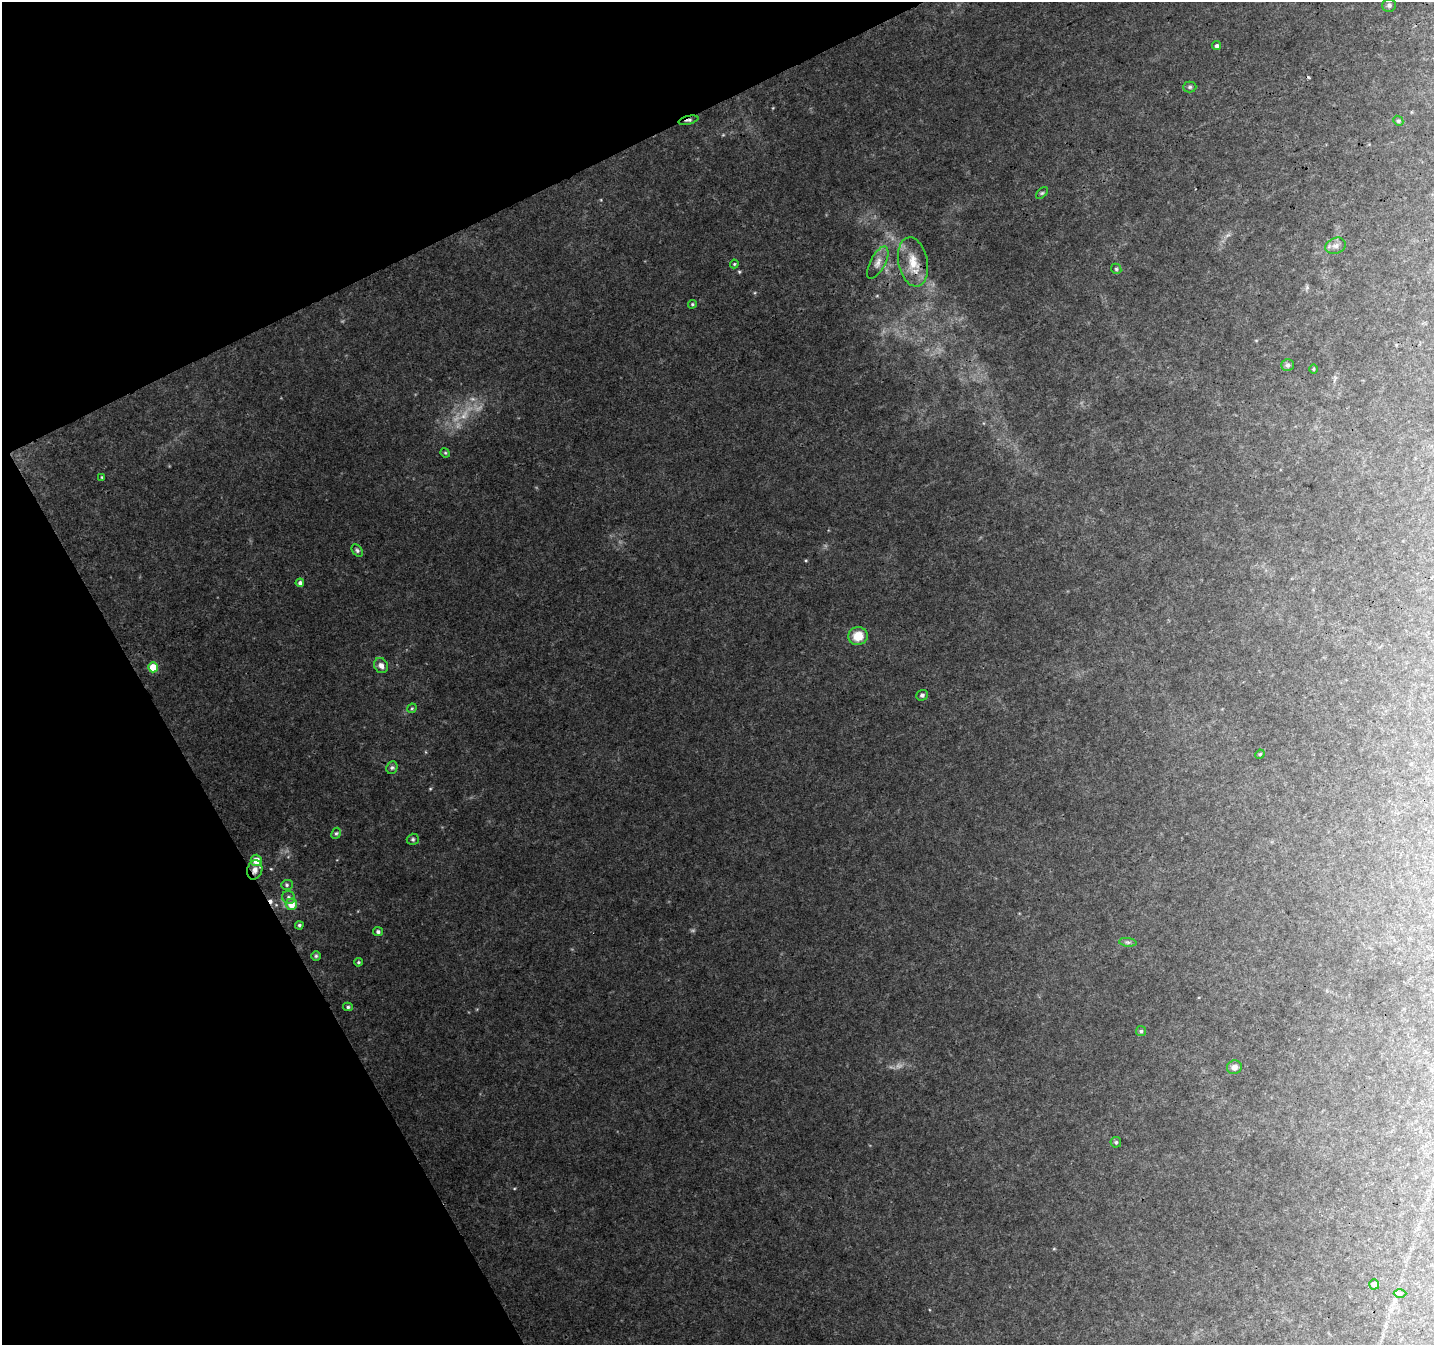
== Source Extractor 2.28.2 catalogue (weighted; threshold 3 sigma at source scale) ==
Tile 5 of 4 x 4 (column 1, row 2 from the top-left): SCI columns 53-1484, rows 2818-4160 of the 5834 x 5694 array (HDU 1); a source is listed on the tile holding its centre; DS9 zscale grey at full resolution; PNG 1436 x 1347 px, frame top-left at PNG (2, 2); each listed source drawn as its Kron ellipse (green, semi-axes under 4 px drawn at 4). Shown black and unused: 23% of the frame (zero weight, under 3 of 4 exposures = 5% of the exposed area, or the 3 px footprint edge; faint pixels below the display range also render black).
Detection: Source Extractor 2.28.2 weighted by HDU 2 'WHT'; one run over the whole footprint, this tile lists its part. Background 0.0706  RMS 0.0053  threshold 0.024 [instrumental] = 3 sigma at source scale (4.5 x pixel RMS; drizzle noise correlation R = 1.50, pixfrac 1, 0.0396/0.0396 arcsec/px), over >= 5 px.
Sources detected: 46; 1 too faint to see at this stretch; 2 cosmic-ray / hot-pixel residue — neither listed nor drawn; the other 43 listed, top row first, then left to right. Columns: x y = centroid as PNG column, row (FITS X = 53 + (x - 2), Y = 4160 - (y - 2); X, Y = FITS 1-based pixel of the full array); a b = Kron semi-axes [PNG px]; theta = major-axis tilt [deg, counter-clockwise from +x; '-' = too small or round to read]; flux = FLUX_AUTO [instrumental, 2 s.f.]
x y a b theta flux
1389 5 6 6 - 1.3
1217 46 4 4 - 1.2
1190 87 6 5 - 0.92
688 120 10 4 14 1.3
1398 121 5 4 - 0.77
1042 193 7 4 44 0.81
1336 246 10 7 20 2.4
913 262 25 14 -79 11
878 263 18 7 62 3.6
734 264 4 4 - 0.54
1116 269 6 4 -48 0.73
692 304 4 3 - 0.7
1288 365 6 6 - 1.2
1313 369 4 3 - 0.47
445 453 5 4 - 0.58
102 477 3 3 - 0.46
357 551 7 4 -51 1
300 583 4 4 - 1.3
858 636 10 9 - 8.2
381 665 8 6 -59 2.8
153 667 5 5 - 10
922 695 6 5 - 1.3
412 708 5 4 - 0.63
1260 754 5 4 - 0.57
392 768 6 5 - 1
336 833 6 4 65 0.83
413 839 6 5 - 0.92
256 860 5 5 - 6.8
255 870 10 7 73 3.4
287 885 6 5 - 0.92
288 897 7 6 - 1.4
291 904 6 5 - 6.9
299 925 4 4 - 0.84
378 932 5 4 - 1.2
1128 942 9 3 -5 0.95
316 956 5 5 - 0.76
358 962 4 3 - 0.62
348 1007 5 4 - 0.84
1141 1031 5 5 - 0.84
1234 1067 7 6 - 2.1
1116 1142 5 5 - 0.84
1374 1284 5 5 - 2.4
1400 1293 6 4 1 0.88
Overlapping masked pixels (flux is a lower limit): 2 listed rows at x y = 688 120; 255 870